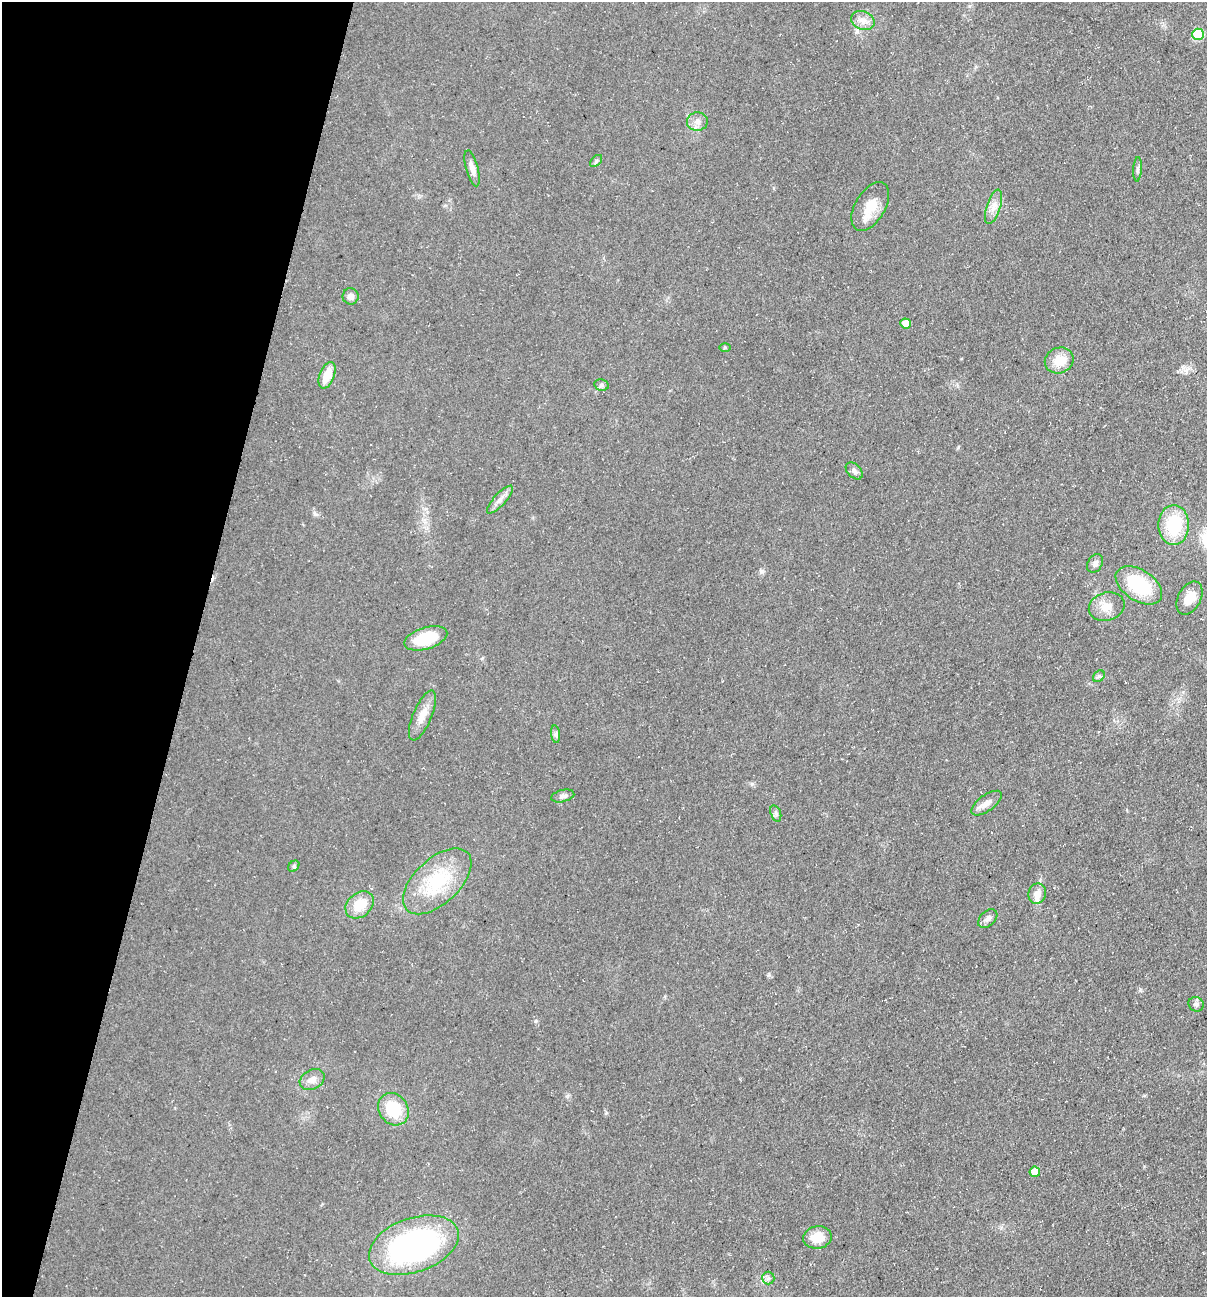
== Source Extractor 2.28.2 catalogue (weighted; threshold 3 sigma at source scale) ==
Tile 9 of 4 x 4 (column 1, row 3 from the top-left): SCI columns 181-1385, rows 1297-2591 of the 5254 x 5198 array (HDU 1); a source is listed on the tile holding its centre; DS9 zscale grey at full resolution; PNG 1209 x 1299 px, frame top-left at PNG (2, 2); each listed source drawn as its Kron ellipse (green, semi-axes under 4 px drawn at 4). Shown black and unused: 16% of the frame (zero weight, under 3 of 5 exposures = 3% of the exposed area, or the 3 px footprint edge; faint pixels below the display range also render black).
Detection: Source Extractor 2.28.2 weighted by HDU 2 'WHT'; one run over the whole footprint, this tile lists its part. Background 0.0903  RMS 0.0087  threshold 0.039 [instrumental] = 3 sigma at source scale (4.5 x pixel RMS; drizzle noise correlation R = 1.50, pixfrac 1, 0.05/0.05 arcsec/px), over >= 5 px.
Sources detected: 41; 1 inside a brighter listed object's ellipse — not listed separately; the other 40 listed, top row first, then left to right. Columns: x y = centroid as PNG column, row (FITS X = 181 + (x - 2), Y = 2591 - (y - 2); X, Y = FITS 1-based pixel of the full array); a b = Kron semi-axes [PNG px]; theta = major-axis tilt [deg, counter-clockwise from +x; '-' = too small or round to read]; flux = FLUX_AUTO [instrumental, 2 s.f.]
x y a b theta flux
863 21 12 9 -25 6.7
1198 34 6 6 - 43
697 121 10 9 - 5.5
596 161 7 4 46 1.5
472 168 18 6 -75 5.6
1137 169 12 4 87 2.1
870 206 27 15 59 17
993 207 18 6 73 7
351 296 8 8 - 4.2
906 323 5 5 - 10
725 348 6 4 0 1
1059 360 15 12 22 15
327 375 14 7 68 15
601 385 7 5 -13 2.1
854 471 10 6 -46 3.1
500 500 18 6 47 5.3
1174 525 20 15 90 43
1095 563 10 7 60 3.5
1139 585 26 15 -33 56
1190 598 18 11 63 12
1107 607 18 14 16 11
426 638 22 11 17 33
1099 676 6 5 - 1.7
422 715 27 9 67 10
556 734 9 4 -82 2.1
563 796 12 6 14 3.4
986 803 18 8 36 6
776 813 8 5 -71 2.1
294 866 6 5 - 1.7
437 881 42 22 43 53
1037 894 10 9 - 6.7
360 905 16 12 41 19
988 919 11 7 43 3.9
1196 1004 8 7 - 2.5
312 1079 13 9 26 6.2
393 1109 17 14 -55 31
1035 1172 5 5 - 12
817 1237 14 11 8 15
414 1245 47 27 19 220
768 1278 6 6 - 2.3
Unlisted compact peaks at least as high as the median listed source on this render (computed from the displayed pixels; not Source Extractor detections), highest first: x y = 752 784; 761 571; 1183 368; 536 1021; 315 514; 769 975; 1140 990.